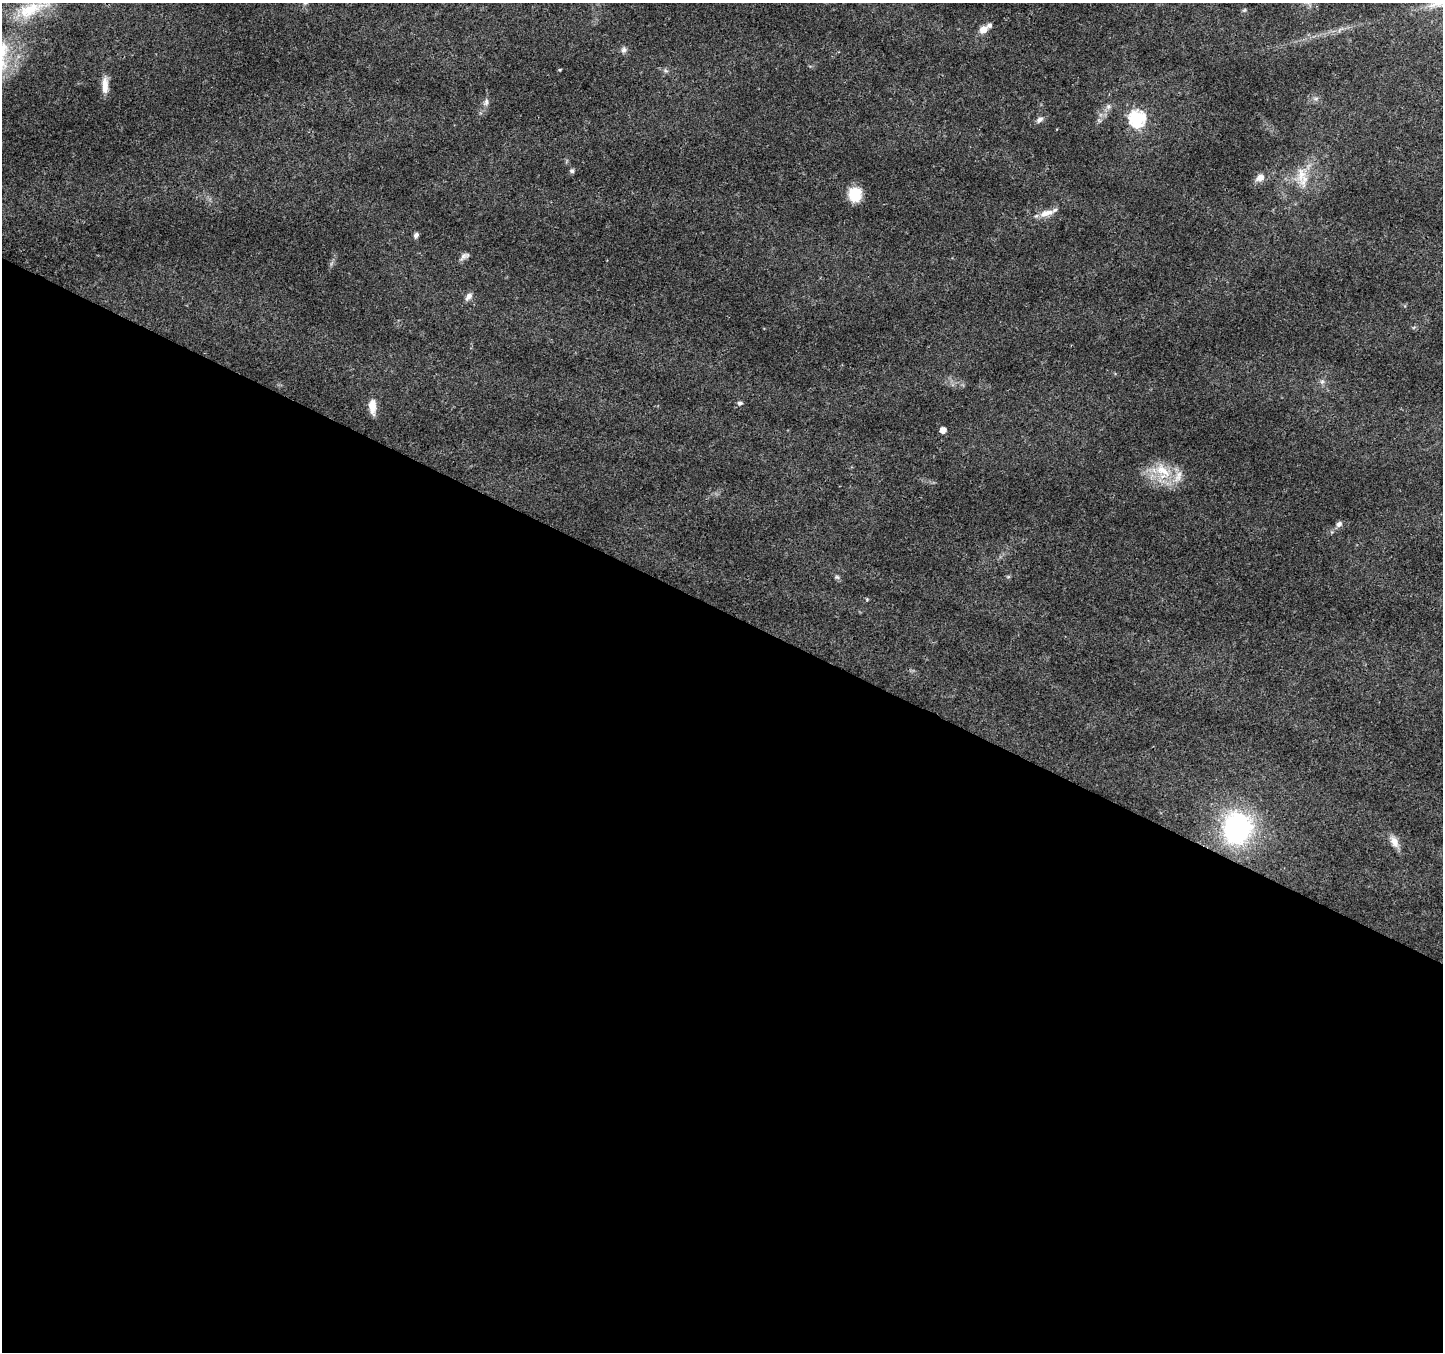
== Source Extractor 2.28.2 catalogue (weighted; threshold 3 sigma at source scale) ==
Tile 14 of 4 x 4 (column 2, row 4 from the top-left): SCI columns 1452-2892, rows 269-1618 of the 5777 x 5873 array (HDU 1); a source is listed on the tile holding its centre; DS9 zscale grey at full resolution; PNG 1445 x 1354 px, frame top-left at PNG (2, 3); no overlay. Shown black and unused: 55% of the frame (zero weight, under 3 of 4 exposures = <1% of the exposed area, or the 3 px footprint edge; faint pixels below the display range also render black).
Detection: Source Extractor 2.28.2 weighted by HDU 2 'WHT'; one run over the whole footprint, this tile lists its part. Background 0.0298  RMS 0.0024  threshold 0.0108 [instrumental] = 3 sigma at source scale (4.5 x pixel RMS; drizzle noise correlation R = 1.50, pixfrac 1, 0.0396/0.0396 arcsec/px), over >= 5 px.
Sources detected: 32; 2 inside a brighter listed object's ellipse — not listed separately; the other 30 listed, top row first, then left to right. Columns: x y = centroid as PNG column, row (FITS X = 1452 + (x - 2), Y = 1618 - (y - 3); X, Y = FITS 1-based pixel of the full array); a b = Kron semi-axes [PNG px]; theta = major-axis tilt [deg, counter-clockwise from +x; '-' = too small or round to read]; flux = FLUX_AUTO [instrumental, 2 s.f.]
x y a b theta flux
30 10 51 17 20 11
1244 10 6 4 44 0.32
983 29 10 8 39 2
624 50 8 7 - 0.81
560 70 4 4 - 0.23
666 71 7 4 -18 0.44
105 85 23 7 -89 2.4
1316 98 7 4 19 0.47
486 102 10 6 73 0.95
1108 106 7 7 - 0.81
1137 118 7 7 - 56
1040 120 10 7 44 0.96
572 171 6 6 - 0.53
1301 174 27 14 77 5.1
1260 177 12 9 25 1.7
855 194 15 13 -77 6
1046 213 20 8 17 2.6
416 235 7 5 69 0.72
465 256 15 6 30 0.93
469 296 10 6 51 1.2
1322 382 8 6 68 0.69
740 403 7 5 -1 0.49
372 406 18 8 -87 2.6
943 430 5 5 - 1.7
1163 470 31 16 -38 7.4
1339 524 8 7 - 0.83
837 577 7 5 -43 0.5
867 599 5 4 - 0.27
1237 828 30 26 79 42
1394 842 16 9 -65 2.1
Isophote crosses this tile's border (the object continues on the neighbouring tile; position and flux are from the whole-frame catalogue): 1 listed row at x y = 30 10